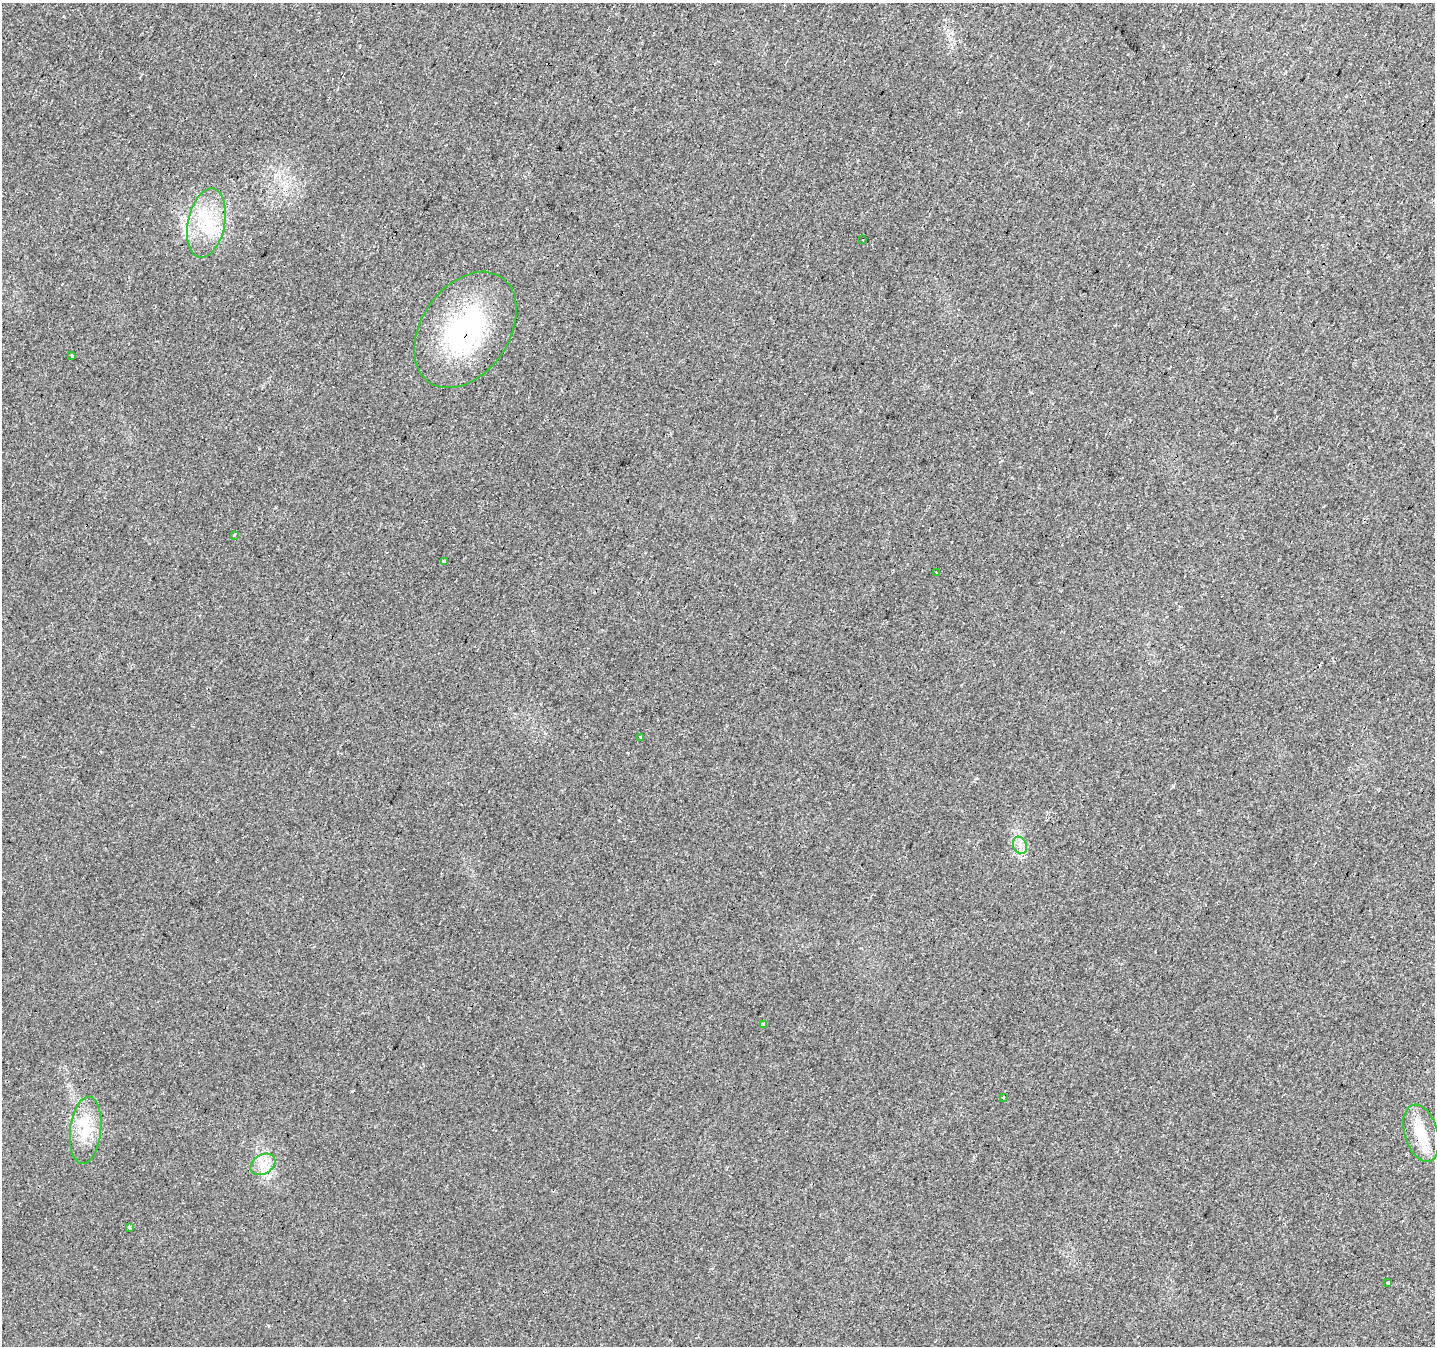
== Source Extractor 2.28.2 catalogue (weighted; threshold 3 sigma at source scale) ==
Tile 10 of 4 x 4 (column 2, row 3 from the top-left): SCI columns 1434-2866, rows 1541-2884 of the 5734 x 5835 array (HDU 1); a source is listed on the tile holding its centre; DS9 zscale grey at full resolution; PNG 1437 x 1348 px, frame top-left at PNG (2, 3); each listed source drawn as its Kron ellipse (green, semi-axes under 4 px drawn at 4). Shown black and unused: <1% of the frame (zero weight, under 2 of 3 exposures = <1% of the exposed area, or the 3 px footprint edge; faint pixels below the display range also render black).
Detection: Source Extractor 2.28.2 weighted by HDU 2 'WHT'; one run over the whole footprint, this tile lists its part. Background 0.0305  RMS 0.0062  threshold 0.0278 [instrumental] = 3 sigma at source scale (4.5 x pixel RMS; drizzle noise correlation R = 1.50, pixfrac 1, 0.0396/0.0396 arcsec/px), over >= 5 px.
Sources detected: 30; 14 cosmic-ray / hot-pixel residue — neither listed nor drawn; the other 16 listed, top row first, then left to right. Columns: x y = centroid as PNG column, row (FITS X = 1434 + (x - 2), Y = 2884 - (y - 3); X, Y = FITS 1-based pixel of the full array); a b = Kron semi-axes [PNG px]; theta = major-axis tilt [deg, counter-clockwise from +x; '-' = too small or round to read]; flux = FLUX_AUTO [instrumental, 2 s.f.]
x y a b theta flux
206 223 35 18 78 27
862 240 3 2 - 0.95
465 330 64 44 56 96
71 355 3 3 - 1.8
234 535 3 3 - 5.4
444 561 4 3 - 9.4
936 572 3 3 - 1.8
641 737 3 3 - 6.7
1020 845 9 6 -68 3.1
763 1024 3 3 - 10
1003 1097 3 3 - 1.1
86 1130 34 15 84 18
1421 1133 29 16 -73 16
263 1164 13 9 31 6.4
129 1228 3 3 - 9.2
1388 1282 3 3 - 4.6
Overlapping masked pixels (flux is a lower limit): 2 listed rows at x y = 465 330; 1421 1133
Unlisted compact peaks at least as high as the median listed source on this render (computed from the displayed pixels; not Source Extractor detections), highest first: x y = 352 1091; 1173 786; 259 448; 976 778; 69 1085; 628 753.